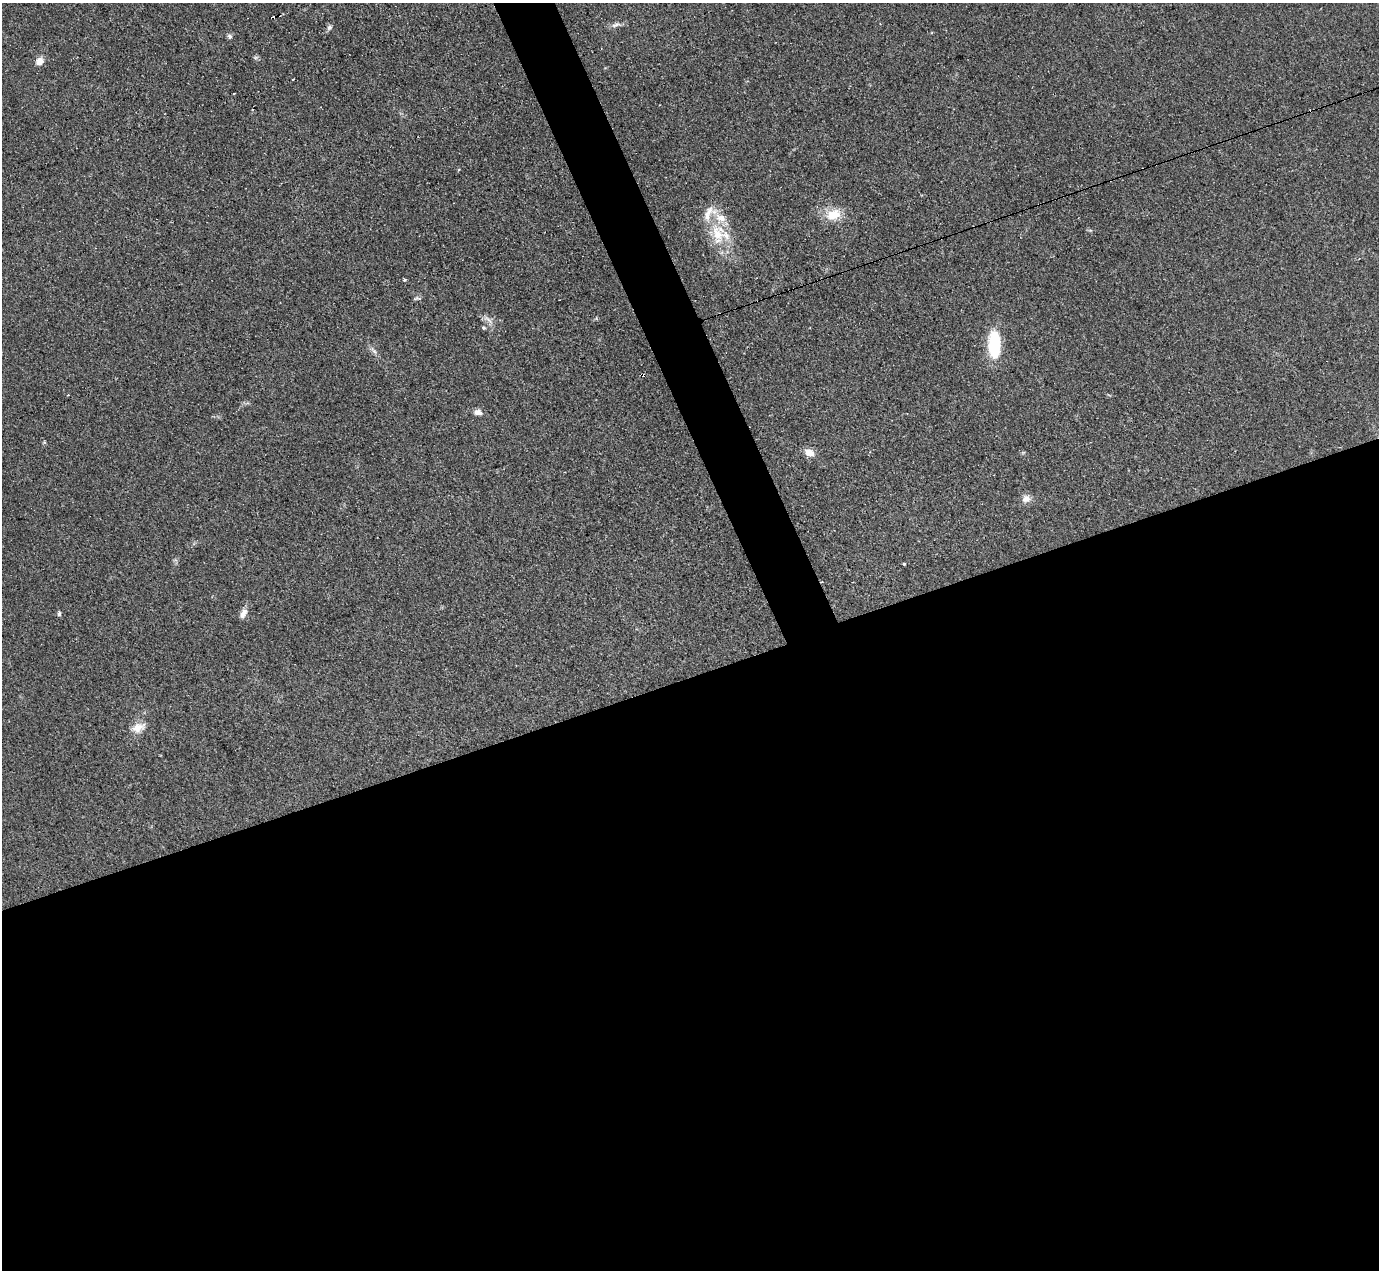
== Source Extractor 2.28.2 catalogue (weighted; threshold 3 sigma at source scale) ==
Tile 15 of 4 x 4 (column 3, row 4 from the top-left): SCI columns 2756-4132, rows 276-1543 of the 5510 x 5494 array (HDU 1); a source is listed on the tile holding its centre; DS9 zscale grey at full resolution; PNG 1381 x 1272 px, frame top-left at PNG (2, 3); no overlay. Shown black and unused: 49% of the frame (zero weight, under 3 of 4 exposures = <1% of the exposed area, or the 3 px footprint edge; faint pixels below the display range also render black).
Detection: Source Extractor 2.28.2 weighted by HDU 2 'WHT'; one run over the whole footprint, this tile lists its part. Background 0.0775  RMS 0.0053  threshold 0.024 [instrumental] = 3 sigma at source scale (4.5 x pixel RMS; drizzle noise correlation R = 1.50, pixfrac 1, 0.05/0.05 arcsec/px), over >= 5 px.
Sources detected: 30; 1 inside a brighter object's white glare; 4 cosmic-ray / hot-pixel residue — not listed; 4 inside a brighter listed object's ellipse — not listed separately; the other 21 listed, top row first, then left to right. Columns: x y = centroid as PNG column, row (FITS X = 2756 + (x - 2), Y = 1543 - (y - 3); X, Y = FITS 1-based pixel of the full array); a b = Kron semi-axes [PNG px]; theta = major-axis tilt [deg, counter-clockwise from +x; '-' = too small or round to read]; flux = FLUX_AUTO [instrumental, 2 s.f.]
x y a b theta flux
615 25 13 6 25 2.2
329 27 7 6 - 1.4
230 36 7 6 - 1.3
40 61 10 9 - 3.7
293 79 3 2 - 0.74
833 215 18 12 17 11
717 234 28 18 -82 18
404 280 3 3 - 3.9
417 298 10 4 3 0.94
488 320 17 4 -40 2.2
483 328 5 4 - 0.69
994 345 32 16 -89 23
374 351 11 4 -45 1.7
478 412 10 6 -6 2.7
44 442 4 4 - 0.55
809 452 12 9 -25 4.4
1026 499 11 10 - 3.4
904 564 3 3 - 1
243 613 13 7 60 3.4
59 614 6 4 88 0.94
138 728 18 12 20 6.4